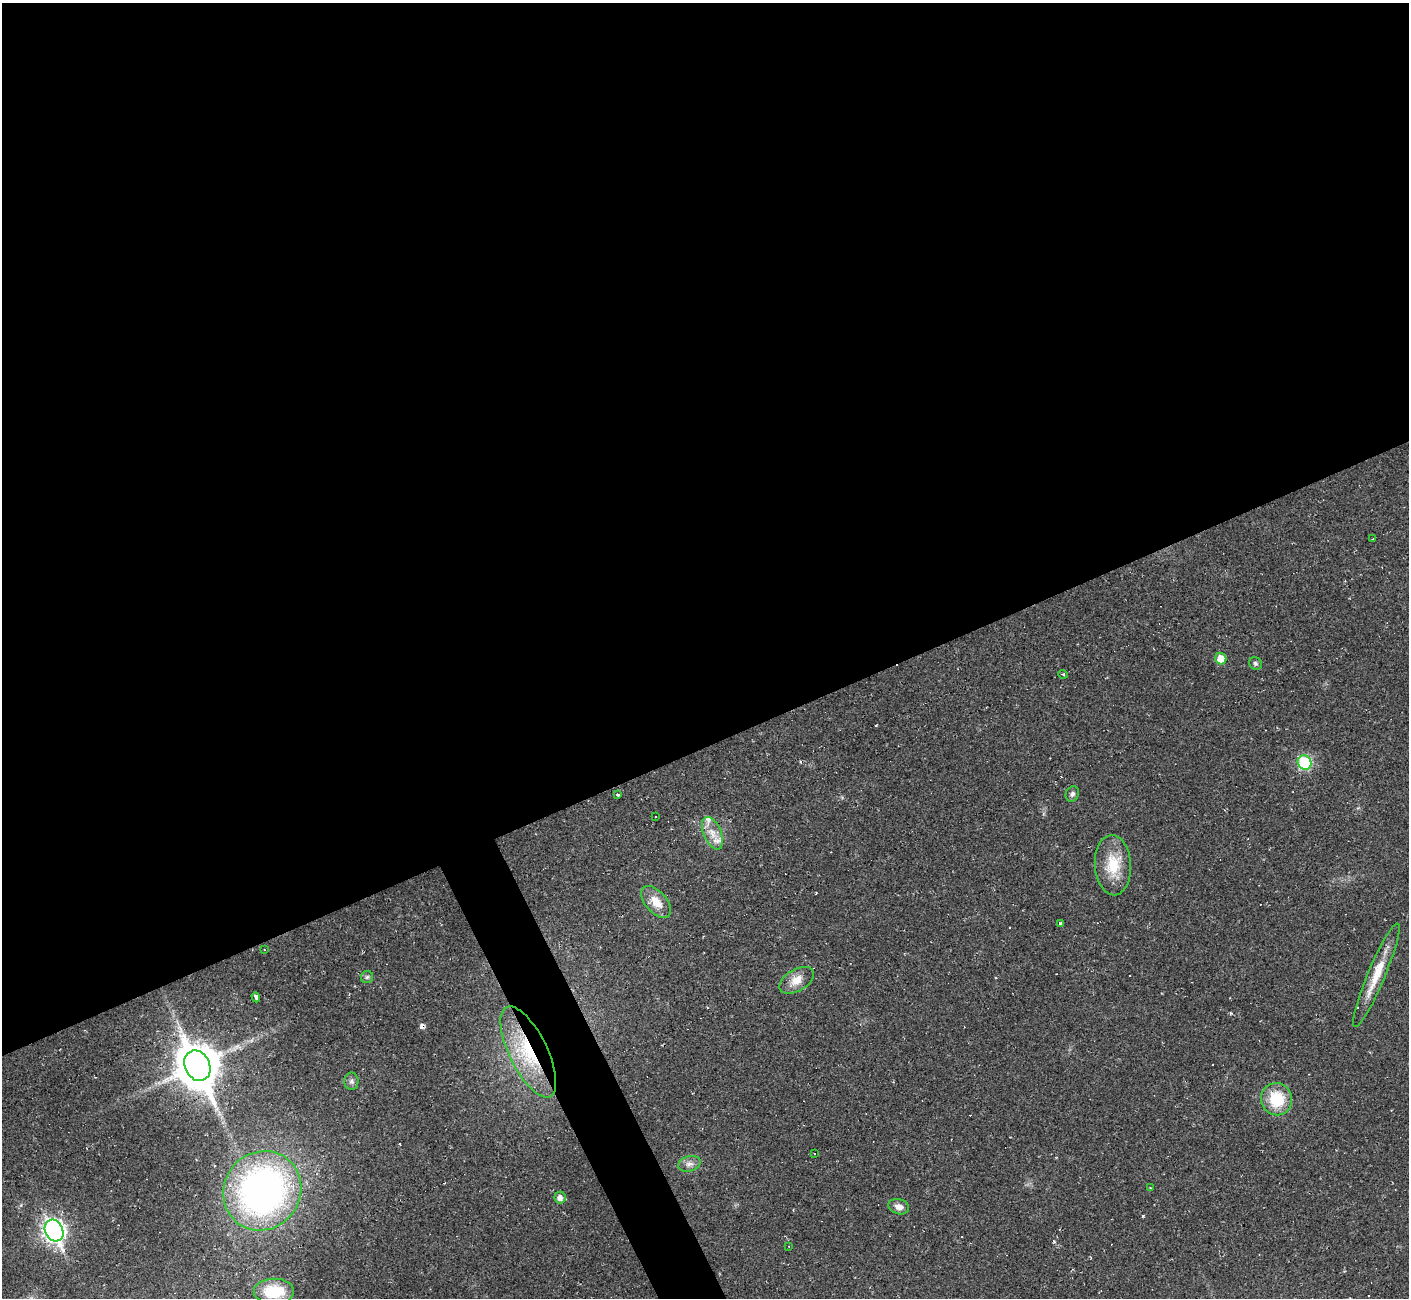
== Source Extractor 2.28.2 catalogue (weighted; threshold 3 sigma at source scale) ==
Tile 2 of 4 x 4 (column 2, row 1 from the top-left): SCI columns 1411-2817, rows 4173-5468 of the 5632 x 5620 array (HDU 1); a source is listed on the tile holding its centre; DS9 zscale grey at full resolution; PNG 1411 x 1300 px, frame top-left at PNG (2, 3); each listed source drawn as its Kron ellipse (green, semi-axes under 4 px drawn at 4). Shown black and unused: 59% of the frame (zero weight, under 2 of 3 exposures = <1% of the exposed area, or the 3 px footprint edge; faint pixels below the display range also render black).
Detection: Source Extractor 2.28.2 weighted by HDU 2 'WHT'; one run over the whole footprint, this tile lists its part. Background 0.037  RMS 0.0064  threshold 0.0287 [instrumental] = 3 sigma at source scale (4.5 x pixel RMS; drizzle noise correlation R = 1.50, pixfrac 1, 0.05/0.05 arcsec/px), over >= 5 px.
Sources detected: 39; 7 cosmic-ray / hot-pixel residue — neither listed nor drawn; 2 inside a brighter listed object's ellipse — not listed separately; the other 30 listed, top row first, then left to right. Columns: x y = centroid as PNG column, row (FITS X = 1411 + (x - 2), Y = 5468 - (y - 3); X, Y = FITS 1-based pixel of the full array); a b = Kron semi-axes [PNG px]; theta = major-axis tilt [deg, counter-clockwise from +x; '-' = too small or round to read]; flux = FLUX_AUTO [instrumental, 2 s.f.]
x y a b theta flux
1373 539 3 3 - 1.3
1221 659 6 5 - 9.9
1255 663 7 6 - 1.5
1063 674 5 3 - 0.78
1304 762 7 6 - 35
618 794 3 3 - 2.2
1072 794 8 6 61 1.8
656 817 2 2 - 0.54
712 833 17 8 -67 7.3
1113 865 30 18 -87 20
656 902 19 10 -49 10
1060 923 4 3 - 1.3
264 950 3 2 - 0.5
1376 975 56 8 67 17
367 977 6 6 - 1.3
797 980 19 11 30 7.6
256 997 5 3 - 7.4
528 1052 50 19 -64 45
197 1066 16 12 -66 2100
351 1081 9 7 -90 2
1277 1099 16 15 - 23
814 1153 2 2 - 0.4
689 1164 11 7 15 3.3
1150 1188 4 4 - 0.54
262 1191 41 38 53 240
560 1198 6 5 - 3.5
899 1207 10 7 -16 3.7
54 1231 11 9 -64 290
789 1246 2 2 - 0.4
274 1291 20 12 1 23
Overlapping masked pixels (flux is a lower limit): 1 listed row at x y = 528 1052
Unlisted compact peaks at least as high as the median listed source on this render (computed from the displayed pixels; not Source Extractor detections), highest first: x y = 1143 1216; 1231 1013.